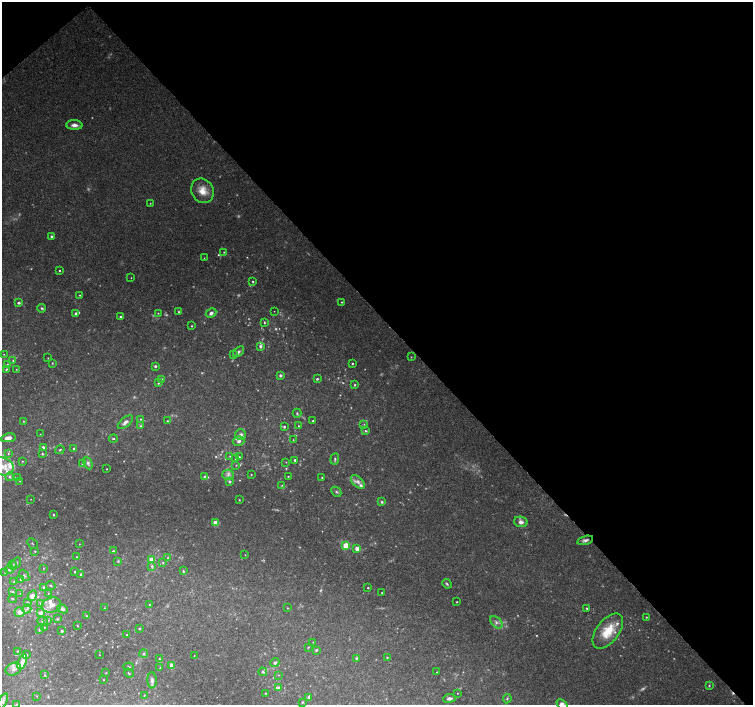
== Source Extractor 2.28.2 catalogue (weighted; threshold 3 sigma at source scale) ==
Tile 3 of 4 x 4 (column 3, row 1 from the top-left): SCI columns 3014-4515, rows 4433-5838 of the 6018 x 5986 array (HDU 1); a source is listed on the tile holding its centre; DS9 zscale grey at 2 x 2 block average (1 PNG px = mean of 2 x 2 image px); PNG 755 x 707 px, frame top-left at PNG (2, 2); each listed source drawn as its Kron ellipse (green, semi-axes under 4 px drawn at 4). Shown black and unused: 46% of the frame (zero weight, under 3 of 4 exposures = <1% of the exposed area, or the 3 px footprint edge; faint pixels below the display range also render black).
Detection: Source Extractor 2.28.2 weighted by HDU 2 'WHT'; one run over the whole footprint, this tile lists its part. Background 0.0896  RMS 0.0054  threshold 0.0243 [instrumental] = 3 sigma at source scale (4.5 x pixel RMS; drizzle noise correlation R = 1.50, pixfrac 1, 0.0396/0.0396 arcsec/px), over >= 5 px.
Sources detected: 257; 36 too faint to see at this stretch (2 x 2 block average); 1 cosmic-ray / hot-pixel residue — neither listed nor drawn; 1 coinciding with a brighter row at this scale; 30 inside a brighter listed object's ellipse — not listed separately; the other 189 listed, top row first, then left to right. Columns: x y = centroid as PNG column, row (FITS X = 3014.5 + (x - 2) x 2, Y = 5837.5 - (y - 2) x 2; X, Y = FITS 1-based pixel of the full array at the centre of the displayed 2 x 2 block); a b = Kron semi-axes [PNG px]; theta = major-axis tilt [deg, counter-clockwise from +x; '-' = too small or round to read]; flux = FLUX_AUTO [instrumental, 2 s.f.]
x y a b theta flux
74 125 8 4 -2 6.8
203 191 13 10 -60 18
150 203 3 2 - 0.64
52 236 4 3 - 2
224 252 3 2 - 0.97
204 258 2 2 - 0.52
59 271 2 2 - 1
131 278 2 2 - 0.55
253 281 3 3 - 1.3
80 295 3 2 - 1
342 302 2 2 - 0.92
19 303 3 3 - 2.1
42 308 4 3 - 2
274 311 2 2 - 0.4
179 312 3 2 - 1.6
76 313 3 3 - 2.8
158 313 3 2 - 0.8
211 313 5 4 - 5
120 317 2 2 - 1.9
264 322 4 3 - 1.4
192 326 2 2 - 0.99
260 346 4 3 - 3.2
239 351 6 4 40 2.9
4 354 3 2 - 0.63
233 355 3 2 - 1
411 357 2 2 - 0.56
48 358 2 2 - 0.53
13 361 3 3 - 1.7
52 363 3 2 - 0.95
352 363 2 2 - 1.2
7 364 3 3 - 1.6
155 366 3 2 - 2.7
6 369 4 3 - 1.5
16 369 2 2 - 0.64
280 375 3 3 - 3.2
162 379 3 3 - 1.2
317 379 2 2 - 1.9
158 383 3 2 - 1.3
355 385 3 2 - 1.5
297 413 4 3 - 1.8
141 419 3 3 - 0.91
23 421 3 2 - 0.81
167 421 3 2 - 1.2
313 421 2 2 - 0.94
125 422 9 4 41 5.3
364 424 3 2 - 0.83
141 426 3 3 - 1.7
298 426 2 2 - 0.73
284 427 2 2 - 1.8
365 431 4 3 - 1.8
40 434 2 2 - 0.41
241 434 5 5 - 4.2
8 438 7 4 10 8.2
113 438 4 3 - 1.5
293 440 2 2 - 0.59
238 441 6 4 15 3.2
43 448 3 2 - 4.4
74 449 4 3 - 1.7
60 450 5 2 - 1.3
8 454 3 3 - 1.4
42 454 3 3 - 1.5
230 456 3 3 - 0.87
239 457 2 2 - 1
235 459 2 2 - 0.65
335 459 5 2 - 1.9
295 460 2 2 - 2.6
22 461 2 2 - 0.93
286 462 2 2 - 0.66
83 463 4 3 - 2.7
88 463 6 4 -66 3.8
236 465 3 2 - 0.76
2 466 12 8 -16 16
107 469 2 2 - 0.74
228 475 6 5 - 4.8
251 475 2 2 - 0.75
204 476 3 3 - 2.8
288 476 2 2 - 0.97
9 477 4 3 - 2.6
18 478 3 3 - 0.98
322 478 2 2 - 0.82
20 481 2 2 - 0.55
229 481 4 3 - 2.8
358 482 8 5 -43 5.4
282 485 3 2 - 0.88
336 492 5 4 - 2.4
31 499 2 2 - 0.44
239 500 2 2 - 0.85
382 502 3 3 - 2.3
54 515 2 2 - 1.1
521 522 7 5 -11 6.4
215 523 3 3 - 25
585 540 8 4 16 4.1
32 543 6 2 -45 1
79 544 2 2 - 0.49
345 546 3 3 - 25
357 549 3 2 - 12
35 551 3 2 - 0.78
113 551 3 2 - 1.9
245 555 2 2 - 0.48
76 557 3 2 - 0.76
168 558 4 3 - 1.8
151 560 4 4 - 10
118 561 3 3 - 1.4
163 562 3 2 - 0.98
16 563 6 3 55 2
13 565 5 4 - 2.3
152 566 4 3 - 2.5
9 569 4 4 - 2.8
43 569 2 2 - 0.55
183 571 3 3 - 1.4
5 572 3 2 - 0.7
74 572 3 2 - 1.3
81 574 3 2 - 2
24 575 6 3 -49 1.9
21 579 4 3 - 2.2
14 582 3 3 - 1.8
447 584 5 3 - 1.8
51 586 5 2 - 1.3
44 588 3 3 - 4.3
368 588 2 2 - 1.1
13 592 4 3 - 1.8
20 593 2 2 - 0.58
48 593 2 2 - 0.52
382 593 2 2 - 0.66
32 596 6 4 61 8.8
12 599 4 2 - 1
27 602 3 2 - 0.94
457 602 2 2 - 0.86
41 603 3 3 - 3.3
51 605 10 7 15 12
149 605 2 2 - 0.68
104 608 3 2 - 0.73
287 608 3 2 - 0.72
587 608 3 2 - 1.4
27 609 5 3 - 2.6
62 609 6 4 -27 4.3
19 612 5 5 - 7.4
41 613 3 3 - 6.4
86 616 2 2 - 0.83
646 617 2 2 - 0.87
57 619 3 3 - 1.6
48 620 3 3 - 1.5
43 621 5 4 - 3
496 622 7 5 -44 5.3
77 626 3 2 - 0.78
44 628 3 2 - 0.84
139 628 2 2 - 1.3
39 629 3 3 - 1.5
62 631 2 2 - 2
608 631 20 11 53 35
127 635 3 2 - 0.69
313 642 2 2 - 0.51
308 647 3 2 - 0.87
316 650 3 2 - 2.1
17 651 3 3 - 0.95
144 653 4 3 - 2
26 655 2 2 - 2
99 655 2 2 - 0.52
194 655 2 2 - 0.54
387 657 2 2 - 1
356 658 3 2 - 2.3
159 659 3 2 - 1.1
22 662 8 4 67 9.4
275 663 4 3 - 3.2
172 666 3 3 - 10
129 667 5 3 - 1.4
160 668 4 2 - 1.2
13 669 8 6 24 7.1
263 672 4 3 - 1.7
437 672 2 2 - 0.61
106 673 3 2 - 0.55
129 673 5 2 - 1.3
45 675 3 3 - 1.2
279 675 2 2 - 0.67
103 680 2 2 - 0.54
152 680 8 4 -88 5.1
709 686 3 2 - 1.4
279 687 3 3 - 2.2
265 693 2 2 - 0.92
457 693 2 2 - 0.66
144 695 2 2 - 0.78
37 696 2 2 - 0.67
309 698 3 3 - 3.6
449 698 6 3 8 4.9
507 699 4 3 - 1.3
3 701 8 4 66 3.2
302 702 3 3 - 1.2
17 704 3 3 - 1.4
562 704 6 4 -42 8.4
Overlapping masked pixels (flux is a lower limit): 1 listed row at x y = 585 540
Isophote crosses this tile's border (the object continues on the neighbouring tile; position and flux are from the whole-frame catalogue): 3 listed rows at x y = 2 466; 17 704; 562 704
Diffuse or blended objects may show on this block-average render without a row.